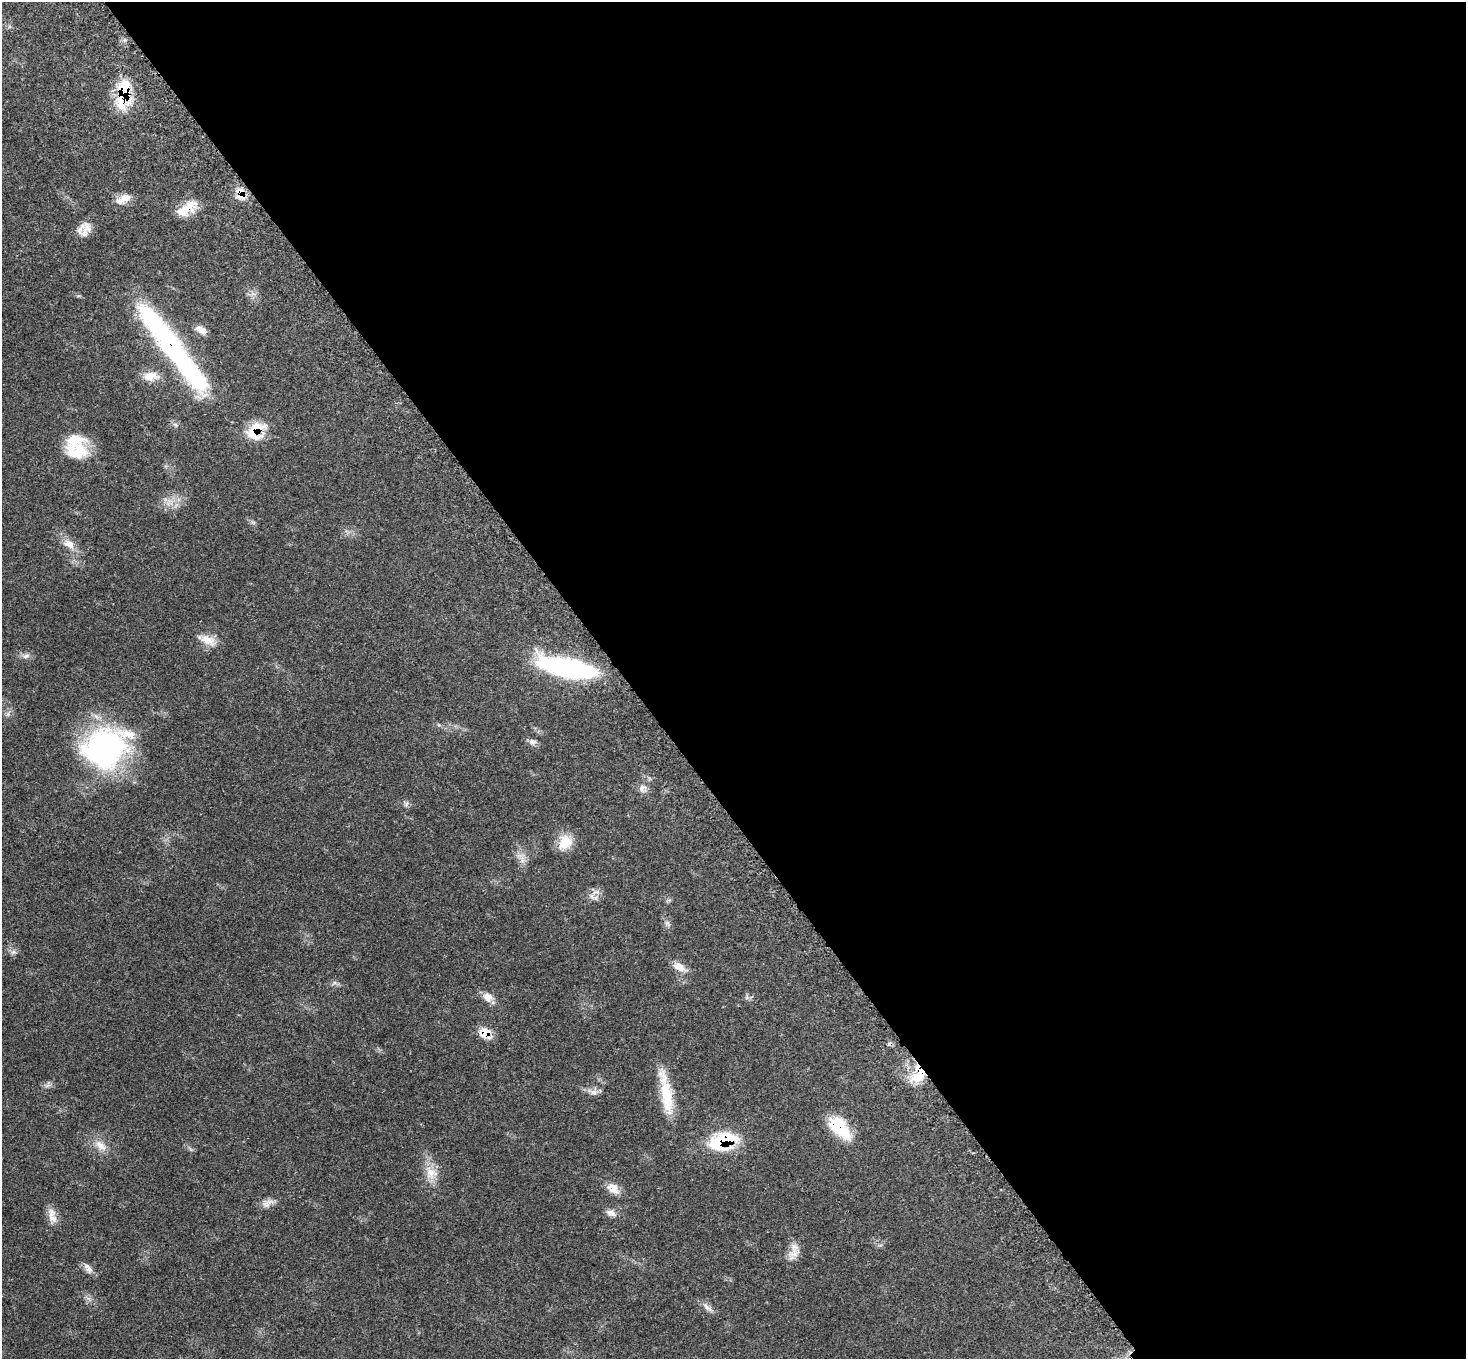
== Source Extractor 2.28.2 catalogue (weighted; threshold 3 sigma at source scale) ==
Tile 8 of 4 x 4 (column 4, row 2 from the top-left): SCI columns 4469-5932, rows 2993-4349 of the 6034 x 6057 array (HDU 1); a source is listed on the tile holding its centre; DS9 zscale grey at full resolution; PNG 1468 x 1361 px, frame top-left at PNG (2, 2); no overlay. Shown black and unused: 57% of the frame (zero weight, under 3 of 5 exposures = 4% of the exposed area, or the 3 px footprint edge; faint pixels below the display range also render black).
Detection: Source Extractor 2.28.2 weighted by HDU 2 'WHT'; one run over the whole footprint, this tile lists its part. Background 0.0464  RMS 0.0031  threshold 0.0142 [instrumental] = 3 sigma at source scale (4.5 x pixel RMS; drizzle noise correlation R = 1.50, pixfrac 1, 0.05/0.05 arcsec/px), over >= 5 px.
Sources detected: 43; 1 cosmic-ray / hot-pixel residue — not listed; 3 inside a brighter listed object's ellipse — not listed separately; the other 39 listed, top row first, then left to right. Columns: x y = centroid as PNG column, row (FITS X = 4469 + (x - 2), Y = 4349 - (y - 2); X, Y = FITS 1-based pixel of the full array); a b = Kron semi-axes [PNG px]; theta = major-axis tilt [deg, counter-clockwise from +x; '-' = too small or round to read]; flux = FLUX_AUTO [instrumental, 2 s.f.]
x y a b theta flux
123 94 33 12 79 16
240 195 16 11 -43 3.2
123 199 23 9 26 3
186 208 30 11 40 5.7
84 232 18 12 74 3.2
201 330 17 7 -24 2
172 347 125 19 -53 73
150 376 20 11 21 3.5
256 431 26 18 48 8.5
75 443 34 23 -41 11
69 544 17 11 -32 3.1
207 640 25 11 -22 3.9
26 656 11 6 14 1.1
568 668 54 16 -12 56
532 742 11 8 8 1.2
104 749 51 45 25 58
642 788 13 8 55 1.7
406 804 7 4 71 0.59
565 842 20 17 49 5.4
596 892 12 3 25 0.86
668 924 10 4 -57 0.76
13 952 9 4 0 0.76
679 967 18 9 -29 3
488 997 13 11 -44 2.6
485 1032 15 13 16 4
919 1075 23 14 39 7.1
593 1092 9 7 -3 1.4
666 1093 57 12 -80 11
839 1127 30 16 -48 12
723 1141 27 14 18 22
100 1145 19 10 -36 3.3
431 1173 20 16 -45 4.7
613 1188 16 11 -64 3
267 1204 15 9 43 2
610 1213 12 8 -25 1.6
53 1218 13 11 -21 2.5
794 1253 18 11 26 3
89 1268 15 7 -56 1.6
707 1308 19 6 -39 1.6
Overlapping masked pixels (flux is a lower limit): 9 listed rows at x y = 123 94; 240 195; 186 208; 172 347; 256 431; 485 1032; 919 1075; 839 1127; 723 1141